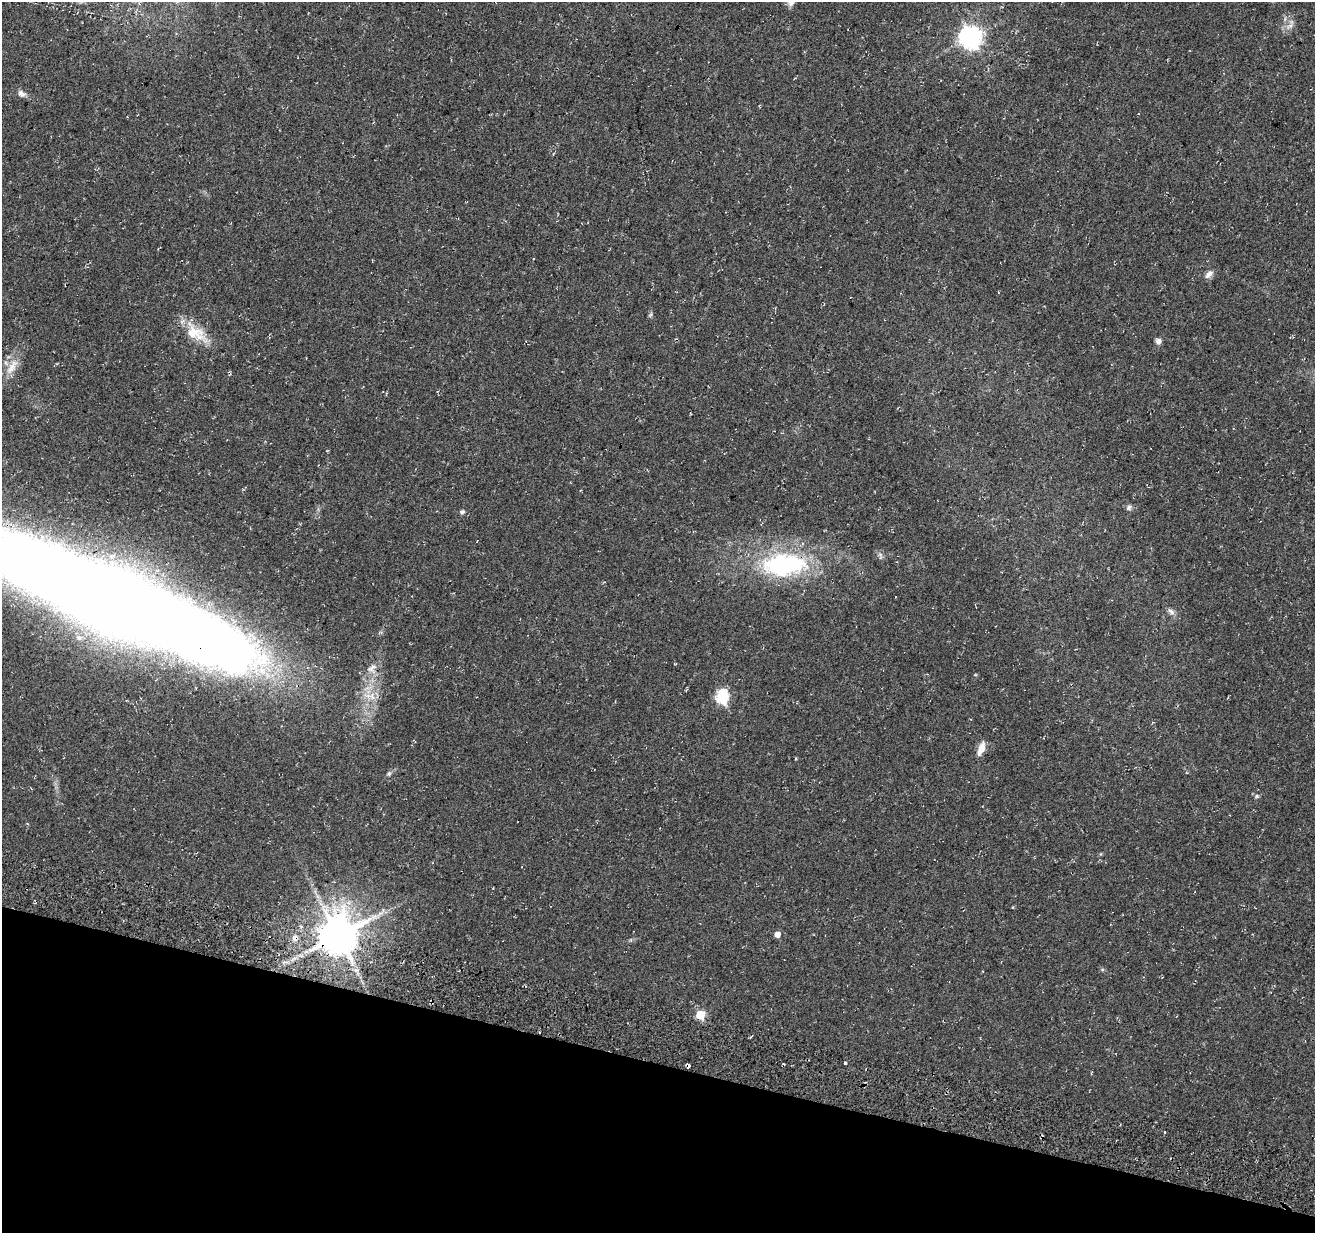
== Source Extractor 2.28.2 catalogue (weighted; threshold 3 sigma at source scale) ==
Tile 15 of 4 x 4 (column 3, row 4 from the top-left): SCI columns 2651-3963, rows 338-1568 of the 5293 x 5537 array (HDU 1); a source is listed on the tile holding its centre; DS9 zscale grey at full resolution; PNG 1317 x 1235 px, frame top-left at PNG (2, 2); no overlay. Shown black and unused: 14% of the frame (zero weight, under 3 of 4 exposures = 4% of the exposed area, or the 3 px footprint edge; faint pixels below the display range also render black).
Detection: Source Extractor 2.28.2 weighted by HDU 2 'WHT'; one run over the whole footprint, this tile lists its part. Background 0.0438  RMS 0.0068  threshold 0.0307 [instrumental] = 3 sigma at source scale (4.5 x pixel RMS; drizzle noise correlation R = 1.50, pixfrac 1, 0.0396/0.0396 arcsec/px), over >= 5 px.
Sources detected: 33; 2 inside a brighter object's white glare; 1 cosmic-ray / hot-pixel residue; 1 long thin detection or spike segment (spike, bleed or trail) — not listed; the other 29 listed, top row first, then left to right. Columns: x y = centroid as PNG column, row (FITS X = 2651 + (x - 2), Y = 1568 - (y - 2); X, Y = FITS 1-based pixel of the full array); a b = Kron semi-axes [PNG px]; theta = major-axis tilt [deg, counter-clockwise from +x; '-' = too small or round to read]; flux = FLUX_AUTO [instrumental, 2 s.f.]
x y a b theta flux
791 2 10 8 62 4
1291 25 7 4 71 1.9
970 37 8 7 - 490
22 94 12 8 -33 3.1
759 106 4 3 - 0.6
1209 274 13 7 43 3.3
651 314 7 4 71 1.1
196 333 35 18 -34 19
1158 341 7 6 - 2.6
12 367 26 10 57 9.9
1129 507 7 7 - 1.8
462 512 6 5 - 1.4
784 565 52 26 2 96
110 600 270 53 -24 2200
1171 612 11 6 -40 2.7
372 668 16 8 38 5.2
722 697 8 6 78 79
981 749 17 7 69 6.5
389 774 7 5 70 1.4
1257 796 7 5 1 1.3
317 896 7 4 -71 2
777 934 5 5 - 5.9
338 935 11 10 - 2500
295 938 6 6 - 3.7
700 1015 5 5 - 26
845 1063 3 3 - 0.9
688 1066 4 3 - 4.4
1164 1132 3 3 - 3.2
1042 1137 6 3 53 0.87
Overlapping masked pixels (flux is a lower limit): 7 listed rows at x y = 196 333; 784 565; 110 600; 338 935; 295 938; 688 1066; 1042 1137
Isophote crosses this tile's border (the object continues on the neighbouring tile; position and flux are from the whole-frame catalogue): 2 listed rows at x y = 791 2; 110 600